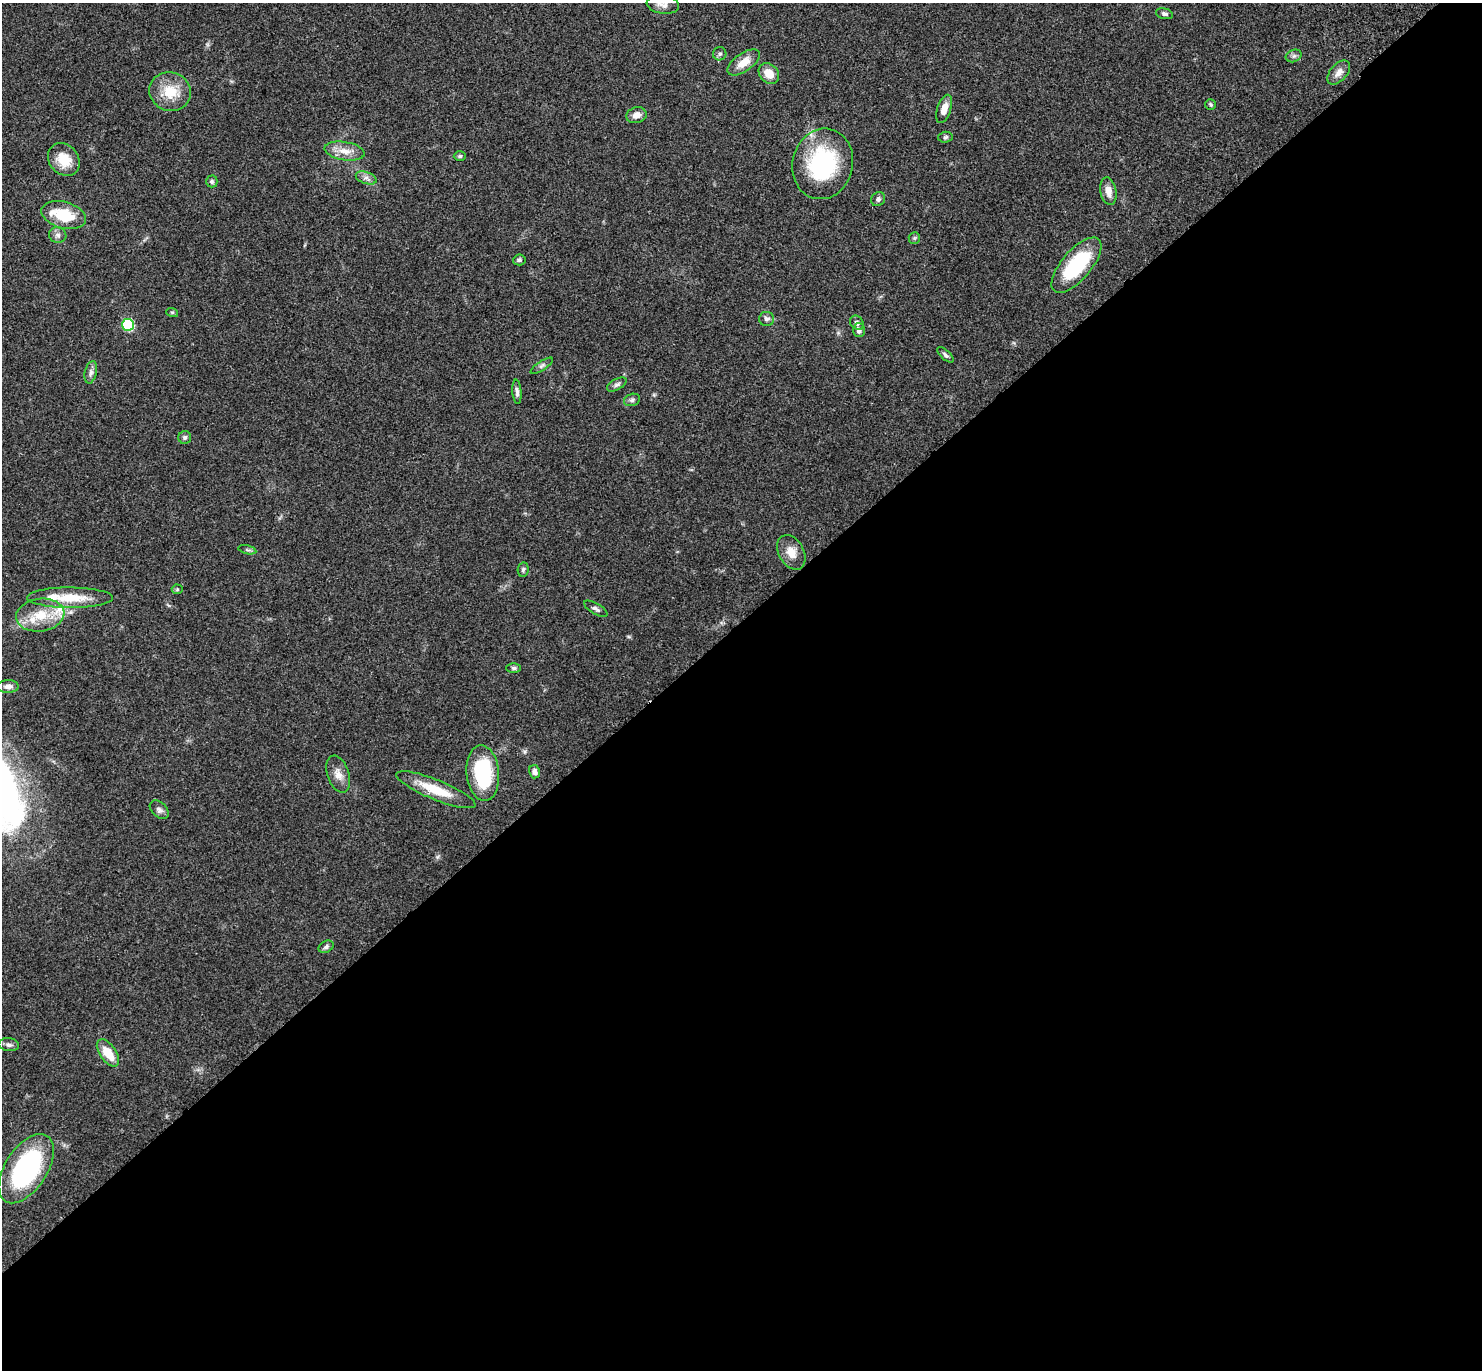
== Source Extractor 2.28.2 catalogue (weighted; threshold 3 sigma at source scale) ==
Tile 15 of 4 x 4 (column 3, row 4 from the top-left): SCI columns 3061-4540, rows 274-1641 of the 6141 x 6133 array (HDU 1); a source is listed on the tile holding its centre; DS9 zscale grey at full resolution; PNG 1484 x 1372 px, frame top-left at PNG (2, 3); each listed source drawn as its Kron ellipse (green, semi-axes under 4 px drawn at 4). Shown black and unused: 55% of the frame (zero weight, under 3 of 4 exposures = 6% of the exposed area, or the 3 px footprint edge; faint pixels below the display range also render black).
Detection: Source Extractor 2.28.2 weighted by HDU 2 'WHT'; one run over the whole footprint, this tile lists its part. Background 0.0512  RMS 0.0054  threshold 0.0244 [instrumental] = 3 sigma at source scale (4.5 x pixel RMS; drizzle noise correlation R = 1.50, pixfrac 1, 0.05/0.05 arcsec/px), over >= 5 px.
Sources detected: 58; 3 inside a brighter listed object's ellipse — not listed separately; the other 55 listed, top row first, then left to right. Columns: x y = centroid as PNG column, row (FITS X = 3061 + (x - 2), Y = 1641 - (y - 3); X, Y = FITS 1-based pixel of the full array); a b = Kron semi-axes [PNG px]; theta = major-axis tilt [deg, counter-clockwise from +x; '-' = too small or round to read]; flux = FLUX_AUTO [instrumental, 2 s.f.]
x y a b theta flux
663 4 16 9 -8 3.5
1164 14 9 5 -15 1.3
720 54 7 6 - 1.4
1294 56 8 6 21 1.4
744 62 18 9 35 6.9
1339 72 14 8 49 3.6
769 74 11 9 -46 7
170 92 21 19 -20 13
1211 105 5 5 - 0.82
944 109 15 6 71 5
636 115 10 8 16 3.4
945 137 7 5 4 0.97
345 151 20 9 -9 6.4
460 156 6 5 - 0.84
64 160 18 14 -49 11
823 164 35 30 77 56
366 178 11 6 -19 2.1
212 181 6 6 - 1.1
1108 191 14 8 -80 4.4
878 199 7 6 - 1.4
64 215 23 13 -15 18
58 235 9 7 -17 2
914 238 6 5 - 0.78
519 260 6 5 - 1.1
1076 265 34 14 49 35
172 312 6 3 -18 0.55
767 319 7 7 - 1.8
857 323 8 6 -48 1.8
128 325 6 6 - 41
859 330 7 6 - 2
945 355 10 4 -41 1.2
542 366 13 4 34 1.6
91 372 11 6 77 2
617 384 11 5 29 1.4
517 392 12 4 -86 1.8
632 400 8 6 19 1.4
185 437 6 6 - 1.2
247 550 9 3 -13 0.95
791 552 18 12 -62 6.6
523 570 7 5 79 1.1
177 589 5 5 - 0.75
70 598 43 10 0 15
596 609 13 5 -30 1.6
40 615 24 16 8 14
514 668 7 5 0 1.2
8 686 10 6 1 2.8
534 772 6 5 - 1.9
483 773 28 16 -85 37
338 774 19 11 -71 4.8
436 790 42 10 -22 15
159 810 11 7 -44 1.9
326 947 8 5 30 1.3
9 1045 10 6 -8 1.7
108 1053 16 8 -55 10
26 1169 39 21 57 77
Isophote crosses this tile's border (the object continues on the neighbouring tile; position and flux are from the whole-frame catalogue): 1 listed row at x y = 663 4